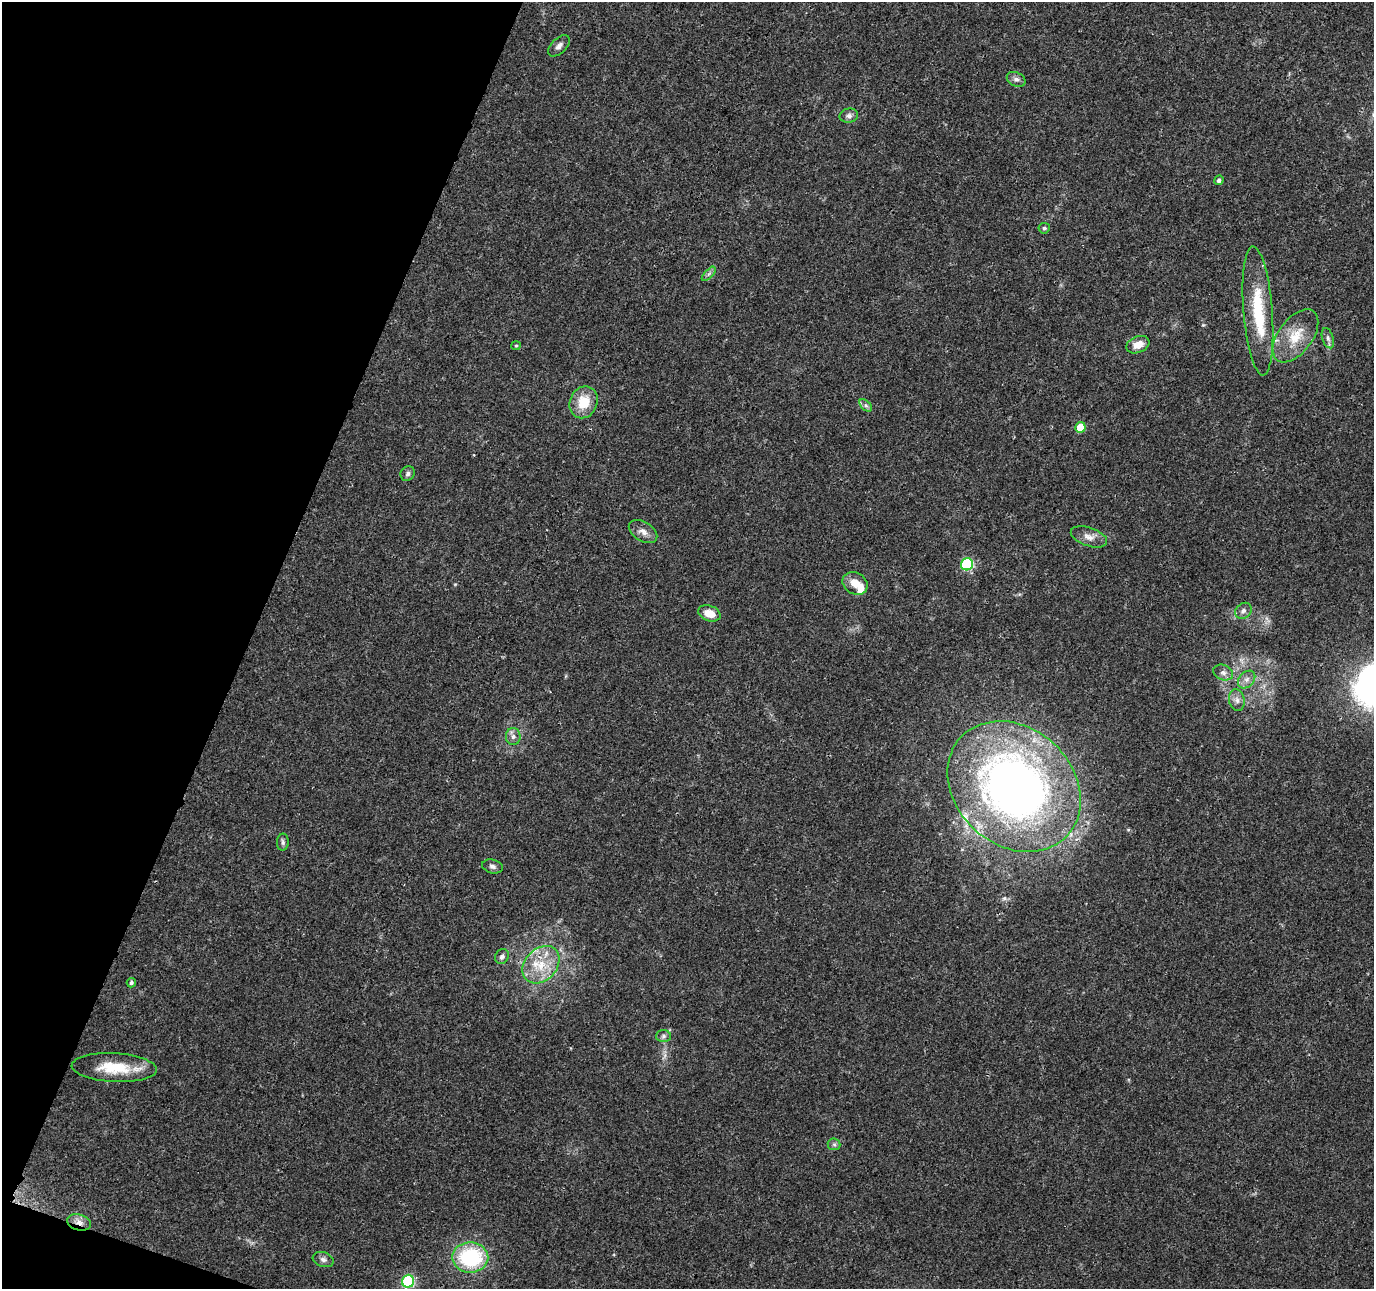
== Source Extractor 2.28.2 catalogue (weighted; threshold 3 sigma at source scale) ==
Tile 9 of 4 x 4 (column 1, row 3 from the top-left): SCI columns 6-1377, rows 1505-2791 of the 5505 x 5644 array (HDU 1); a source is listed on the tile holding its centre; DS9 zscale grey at full resolution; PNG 1376 x 1291 px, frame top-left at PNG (2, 2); each listed source drawn as its Kron ellipse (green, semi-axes under 4 px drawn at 4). Shown black and unused: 19% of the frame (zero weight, under 3 of 4 exposures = <1% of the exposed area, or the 3 px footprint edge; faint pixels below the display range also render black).
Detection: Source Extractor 2.28.2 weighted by HDU 2 'WHT'; one run over the whole footprint, this tile lists its part. Background 0.0464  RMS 0.0039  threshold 0.0174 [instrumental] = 3 sigma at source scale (4.5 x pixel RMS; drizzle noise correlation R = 1.50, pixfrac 1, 0.0396/0.0396 arcsec/px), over >= 5 px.
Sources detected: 41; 3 inside a brighter listed object's ellipse — not listed separately; the other 38 listed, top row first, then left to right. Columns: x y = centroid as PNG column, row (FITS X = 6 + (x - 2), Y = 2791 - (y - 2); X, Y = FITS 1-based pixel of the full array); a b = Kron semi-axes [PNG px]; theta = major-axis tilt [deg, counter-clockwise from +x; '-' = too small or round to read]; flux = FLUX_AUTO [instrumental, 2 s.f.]
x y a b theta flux
559 46 13 7 44 1.8
1016 79 10 7 -25 1.5
849 116 9 7 11 1.5
1219 180 5 4 - 1.4
1044 228 5 5 - 0.92
709 274 9 3 45 0.88
1258 311 65 14 -85 22
1295 336 30 17 53 11
1328 338 10 5 -72 1.4
1138 345 12 8 21 4.2
516 346 5 4 - 0.52
584 402 16 13 68 9.2
866 405 7 4 -44 0.95
1080 427 5 5 - 11
408 474 8 6 51 1.1
643 531 15 9 -31 2.8
1089 537 19 9 -19 3.4
967 564 6 6 - 39
855 583 13 10 -32 4.4
1243 611 9 7 37 1.6
709 613 11 7 -19 5.4
1223 673 10 7 -21 1.9
1247 679 10 7 46 2
1237 700 11 7 -80 2.1
513 737 8 7 - 1.6
1014 786 72 58 -43 260
283 842 8 6 84 1
492 866 10 6 -14 1.3
502 957 8 6 61 1.4
541 965 21 16 47 11
131 983 5 4 - 0.79
663 1036 7 6 - 0.99
114 1068 42 14 -3 14
834 1144 6 6 - 0.91
79 1222 12 8 -15 2.8
470 1257 18 15 -2 37
323 1259 11 7 -19 1.5
408 1281 6 6 - 42
Overlapping masked pixels (flux is a lower limit): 1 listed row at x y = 79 1222